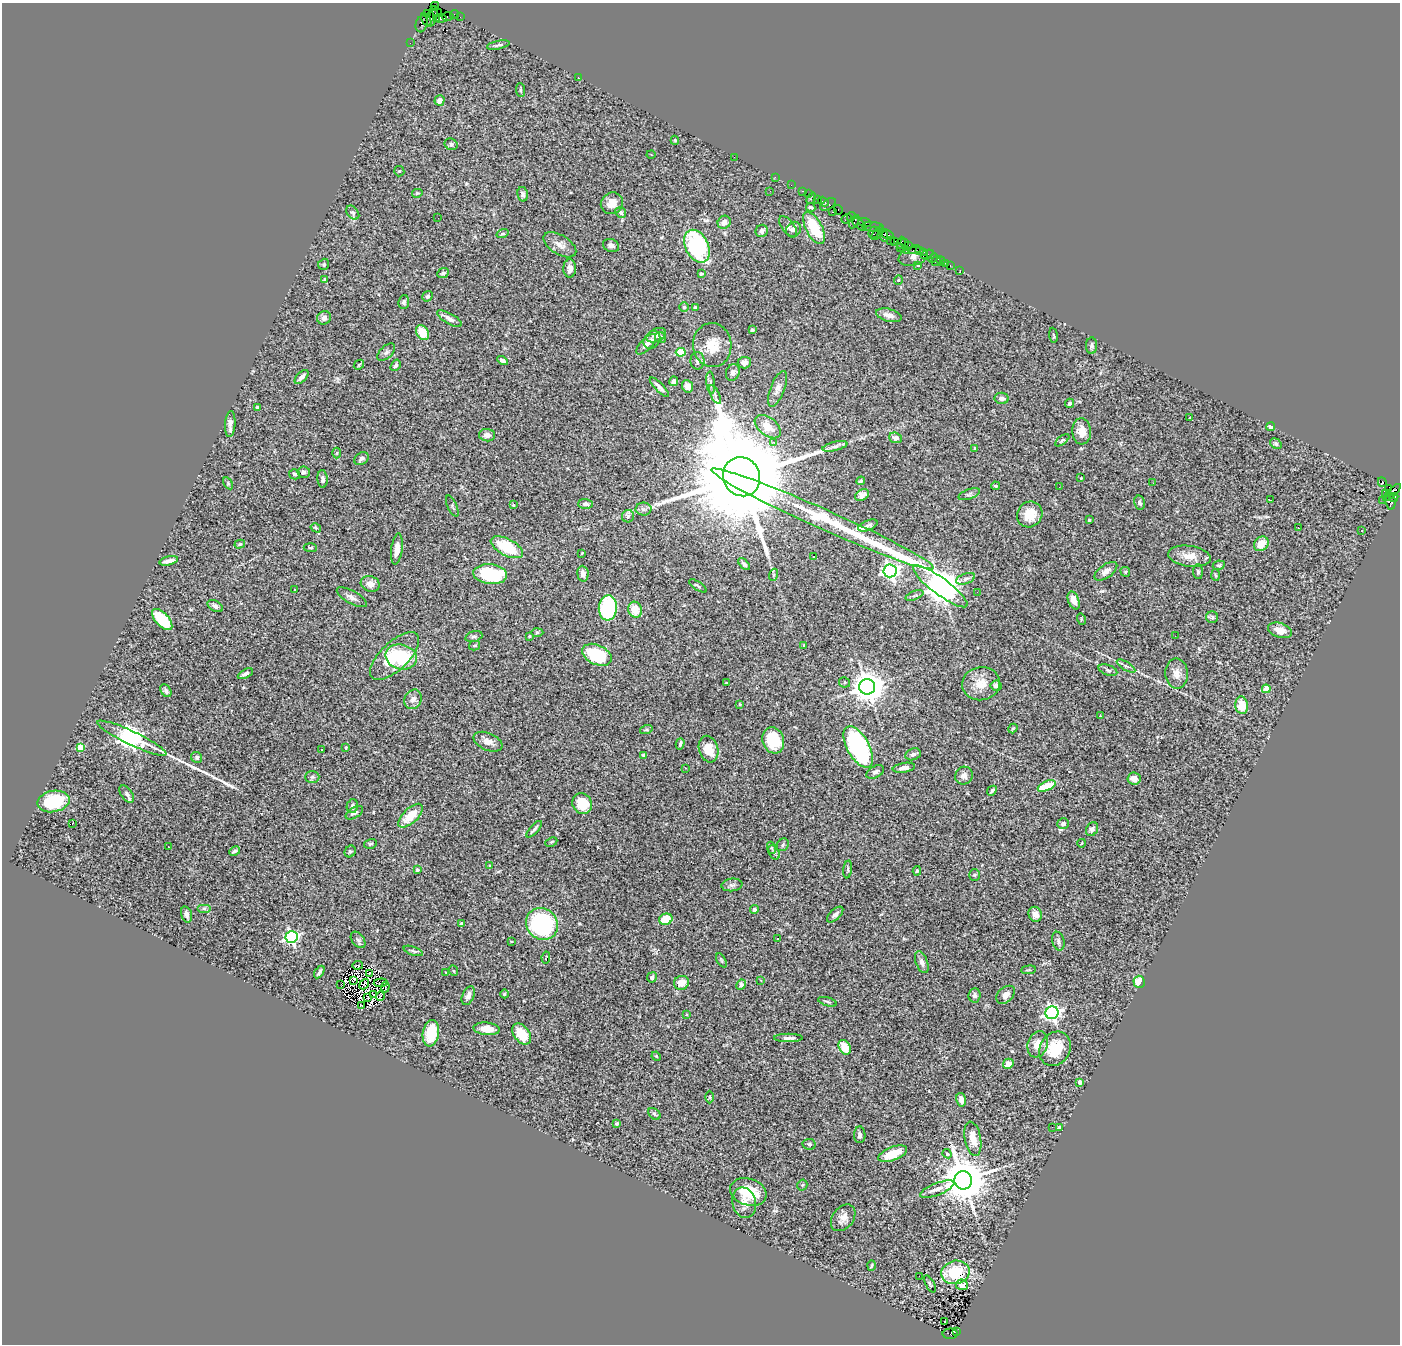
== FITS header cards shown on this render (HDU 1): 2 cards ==
NAXIS1  =                 1398
NAXIS2  =                 1342

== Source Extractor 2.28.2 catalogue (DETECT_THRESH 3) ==
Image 1398 x 1342 px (HDU 1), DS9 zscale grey, 1 PNG px = 1 image px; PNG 1402 x 1346 px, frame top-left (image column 1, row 1342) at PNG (2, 3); each listed source drawn as its Kron ellipse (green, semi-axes under 4 px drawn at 4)
Background 4.41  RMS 0.099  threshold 0.297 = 3 sigma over >= 5 px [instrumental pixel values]
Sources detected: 352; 3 with non-positive FLUX_AUTO (blend fragments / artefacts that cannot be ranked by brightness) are neither listed nor drawn; the other 349 listed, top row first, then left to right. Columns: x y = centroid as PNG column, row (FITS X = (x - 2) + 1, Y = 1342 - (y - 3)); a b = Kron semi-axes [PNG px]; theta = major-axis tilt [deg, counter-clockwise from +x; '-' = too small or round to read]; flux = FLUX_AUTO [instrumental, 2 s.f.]
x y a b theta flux
435 6 4 3 - 210
437 13 5 3 - 470
428 14 3 3 - 180
454 14 4 2 - 220
432 16 10 5 76 1900
448 16 6 3 9 330
460 17 2 2 - 42
436 18 3 2 - 790
440 18 6 4 -6 1300
426 19 7 2 -64 800
422 24 8 6 73 670
410 43 2 2 - 77
498 45 11 3 12 15
578 77 3 2 - 49
521 90 7 3 -85 8.7
440 100 5 5 - 46
675 140 4 4 - 9.5
451 144 7 5 -27 16
651 155 4 3 - 5.3
734 157 2 2 - 72
399 171 5 5 - 7.4
775 177 2 2 - 110
791 185 2 2 - 87
770 191 3 3 - 6.9
802 191 3 2 - 280
417 193 5 3 - 7.2
523 194 7 5 -77 16
808 194 4 2 - 90
811 198 6 3 57 760
817 199 4 2 - 290
823 201 6 3 -32 420
612 203 11 10 - 76
828 204 9 5 33 380
811 207 5 3 - 9.9
838 210 5 3 - 210
621 212 6 5 - 14
833 212 3 3 - 460
353 213 8 5 -50 16
851 217 5 3 - 260
438 218 2 2 - 100
846 219 5 3 - 240
724 222 7 6 - 39
854 222 7 4 60 1100
865 223 7 2 -20 290
859 224 9 3 -41 920
788 226 12 6 -53 28
873 227 11 4 -5 1500
814 228 18 8 -62 280
794 230 8 7 - 21
762 231 6 6 - 22
874 232 6 5 - 1600
878 233 8 3 50 770
503 234 6 4 17 9.8
887 234 8 2 -28 590
884 236 6 3 -83 630
891 240 2 2 - 100
895 241 2 2 - 200
901 243 6 2 66 320
905 243 4 3 - 150
560 245 18 9 -32 55
611 245 8 6 -21 32
697 246 17 11 -64 790
909 246 4 2 - 210
900 248 4 2 - 410
915 249 6 2 18 530
920 250 3 3 - 320
906 251 3 2 - 550
923 252 3 3 - 490
927 254 6 3 24 710
913 256 15 9 14 200
933 258 6 2 45 100
936 261 5 2 - 53
941 261 4 3 - 370
945 263 3 2 - 110
324 264 6 5 - 11
918 265 4 3 - 6
950 266 3 2 - 130
570 268 9 6 89 33
960 271 3 2 - 87
443 273 6 4 23 14
701 274 4 2 - 7.9
325 279 4 4 - 12
898 280 5 4 - 7.7
427 296 5 5 - 14
404 302 7 5 83 13
684 307 4 4 - 8.6
695 308 4 4 - 12
889 315 13 6 -15 44
324 318 7 6 - 30
449 319 14 5 -29 31
752 330 3 3 - 13
422 333 8 6 -59 150
656 335 10 6 25 37
1053 335 7 3 -84 7.6
661 338 6 5 - 33
652 340 9 7 53 23
646 344 13 5 46 39
712 345 22 19 -85 140
1092 346 8 5 -89 18
386 352 11 6 44 18
681 352 5 4 - 260
503 361 5 4 - 36
697 361 9 7 90 25
744 363 6 6 - 26
359 365 6 4 46 8.2
396 365 6 4 57 12
733 372 8 6 67 23
302 377 9 4 46 22
674 381 5 4 - 22
711 383 11 4 -84 16
688 386 6 5 - 32
659 387 13 4 -46 29
777 389 19 7 69 38
715 395 10 4 -64 18
1002 398 7 5 -8 24
1070 403 5 4 - 18
257 408 4 3 - 37
1190 417 3 2 - 3.7
230 424 13 5 86 41
768 427 15 9 -38 90
1271 427 4 4 - 24
1082 431 13 9 -86 71
487 435 8 6 -4 36
895 438 6 5 - 30
1062 440 8 4 37 11
773 442 3 3 - 29
1276 444 6 4 -34 14
835 446 13 4 13 23
975 448 3 2 - 7.1
337 453 5 3 - 7.7
361 459 8 5 34 23
304 472 6 6 - 15
295 474 5 5 - 15
742 477 20 18 -63 170000
1081 478 3 2 - 5.2
323 479 9 5 -85 22
861 481 4 3 - 14
1382 482 5 4 - 3200
228 483 6 4 -58 8.9
1153 483 3 2 - 6.5
995 486 4 3 - 8.7
1059 487 2 2 - 9.2
1389 489 4 3 - 1400
1392 492 11 4 44 1300
1386 493 3 3 - 210
969 494 11 5 20 17
862 495 7 5 31 30
1394 497 5 4 - 1200
1270 500 3 2 - 11
1382 500 2 2 - 120
1391 502 8 5 -84 1000
1139 503 7 5 -78 18
585 504 7 5 -1 20
513 505 4 4 - 5.9
452 506 11 4 -66 11
643 509 8 6 1 21
1030 514 13 12 - 120
628 516 6 6 - 13
823 519 122 10 -24 1100
1089 520 3 3 - 11
868 525 10 5 21 19
316 528 5 4 - 8.2
1298 528 3 3 - 10
1362 531 3 2 - 8.6
240 544 5 4 - 9.4
1261 544 8 6 46 85
507 547 17 8 -28 240
310 548 6 3 -4 8.9
397 549 15 5 83 61
582 553 3 2 - 5.5
813 556 3 2 - 7.2
1189 556 21 10 -8 110
169 561 9 3 12 34
744 564 7 3 -48 15
1219 565 6 4 10 12
890 571 6 6 - 2400
1106 571 13 6 35 39
1125 572 5 4 - 8.9
1198 572 7 5 -88 14
490 574 17 10 -5 450
583 574 8 5 -85 33
773 575 6 4 71 8.9
1215 575 6 4 -87 8
966 579 10 5 18 21
370 584 10 7 -18 47
698 586 10 3 -33 10
940 586 33 8 -36 16000
294 590 3 2 - 4.5
977 592 2 2 - 9.3
914 595 9 3 21 12
352 597 17 6 -29 37
1074 600 9 5 -69 49
215 606 8 5 -30 20
608 608 12 9 85 580
635 610 8 7 - 100
1212 617 6 5 - 12
1081 619 6 3 -75 7.5
162 620 13 6 -47 280
1280 630 12 7 -17 56
537 632 6 4 2 7.8
529 636 3 2 - 5.7
1175 636 3 2 - 6.4
474 637 9 5 18 15
804 645 3 3 - 6.4
475 646 5 4 - 10
597 655 15 10 -25 370
395 656 31 14 44 320
401 657 16 12 -14 360
1126 666 10 4 -31 17
1108 670 10 5 -19 17
245 674 8 4 29 28
1177 674 15 11 -87 62
845 682 5 5 - 12
726 683 3 2 - 5.3
981 684 19 16 9 110
996 686 5 5 - 32
867 687 8 7 - 12000
1266 689 4 4 - 150
166 691 7 5 -57 17
413 699 10 8 64 37
740 704 3 2 - 6.9
1242 705 9 6 -81 110
1100 716 4 2 - 4.8
1013 728 5 4 - 7.9
646 730 6 4 18 11
132 738 38 7 -25 5700
773 740 13 10 -73 230
488 742 15 8 -24 53
680 744 6 3 74 12
81 747 4 4 - 140
346 747 3 2 - 6.9
858 747 23 11 -61 1300
709 749 13 9 -74 120
322 750 2 2 - 5.1
913 754 8 5 18 18
643 755 4 3 - 12
197 757 6 5 - 13
685 768 2 2 - 4.4
904 768 11 5 10 37
875 772 9 5 28 21
964 776 9 8 - 32
312 777 7 6 - 16
1134 779 6 6 - 62
1047 786 9 4 23 190
992 791 5 3 - 13
127 794 10 5 -54 22
53 801 16 10 11 390
582 804 11 9 -59 150
352 806 7 5 77 16
354 813 10 5 31 25
411 816 15 7 43 140
72 824 3 2 - 35
1063 824 6 5 - 24
534 829 10 3 47 17
1092 829 7 5 56 20
551 842 6 3 26 8.7
1082 843 4 2 - 4.5
370 844 6 4 16 11
783 845 7 5 52 12
168 847 3 2 - 17
772 848 6 4 -70 11
235 851 6 3 27 15
350 851 6 5 - 12
774 852 7 5 -61 15
490 865 2 2 - 4.8
848 869 9 3 82 11
417 870 3 3 - 21
917 871 5 4 - 8.5
974 875 6 5 - 8.5
732 885 10 6 7 21
204 908 7 4 0 14
754 909 4 4 - 21
186 914 8 5 -73 25
835 914 10 5 43 23
1035 914 8 6 -62 49
666 919 7 5 23 150
462 924 3 3 - 20
542 924 17 15 -43 840
291 937 6 6 - 1700
778 939 3 3 - 14
358 940 9 6 -51 18
511 941 3 2 - 6.4
1058 941 9 6 -76 19
413 951 10 4 -20 13
546 958 6 2 79 7.2
721 960 8 3 -61 8.3
922 962 11 6 -69 30
358 965 5 2 - 4.2
1029 970 7 3 5 7.6
454 971 5 3 - 6.9
319 972 7 3 59 14
446 973 3 2 - 5.1
369 974 3 2 - 5.6
652 977 5 5 - 17
353 980 4 2 - 9.2
760 980 4 2 - 4.9
1139 982 6 5 - 110
380 983 7 2 5 4.9
681 983 8 7 - 84
364 984 6 2 52 14
341 985 3 2 - 3.4
741 985 5 4 - 19
385 987 5 2 - 5.7
374 994 3 2 - 8.2
504 994 4 4 - 13
974 995 7 6 - 18
1006 995 10 7 42 46
380 996 5 2 - 11
468 996 10 5 68 29
368 997 3 2 - 0.28
827 1002 9 3 -16 11
361 1006 3 2 - 6.6
1052 1013 6 6 - 2300
686 1014 4 2 - 5.3
487 1029 13 6 -5 76
431 1033 13 8 80 200
522 1034 12 7 -52 180
788 1038 14 4 1 28
1038 1044 13 10 70 72
845 1047 8 5 -61 110
1055 1049 18 15 59 190
656 1056 5 3 - 6.4
1008 1064 5 4 - 48
1080 1082 4 3 - 42
710 1097 6 4 -90 8.7
961 1100 7 4 -76 33
654 1114 7 5 -42 14
616 1124 4 4 - 9.8
1052 1127 2 2 - 17
1059 1128 3 3 - 25
860 1135 8 5 -89 21
973 1139 17 8 -79 84
809 1144 6 5 - 13
893 1154 15 6 21 140
947 1154 5 3 - 13
963 1180 9 9 - 30000
802 1185 5 5 - 10
937 1189 18 6 21 48
748 1192 18 13 -19 210
744 1203 15 11 -75 68
843 1218 15 10 52 48
871 1266 5 2 - 6.6
955 1272 14 11 14 310
919 1276 3 2 - 9.2
930 1284 9 3 -60 8.9
962 1285 6 5 - 32
944 1322 3 2 - 24
956 1331 3 2 - 670
950 1334 7 5 0 1200
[3 non-positive-flux detections neither listed nor drawn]